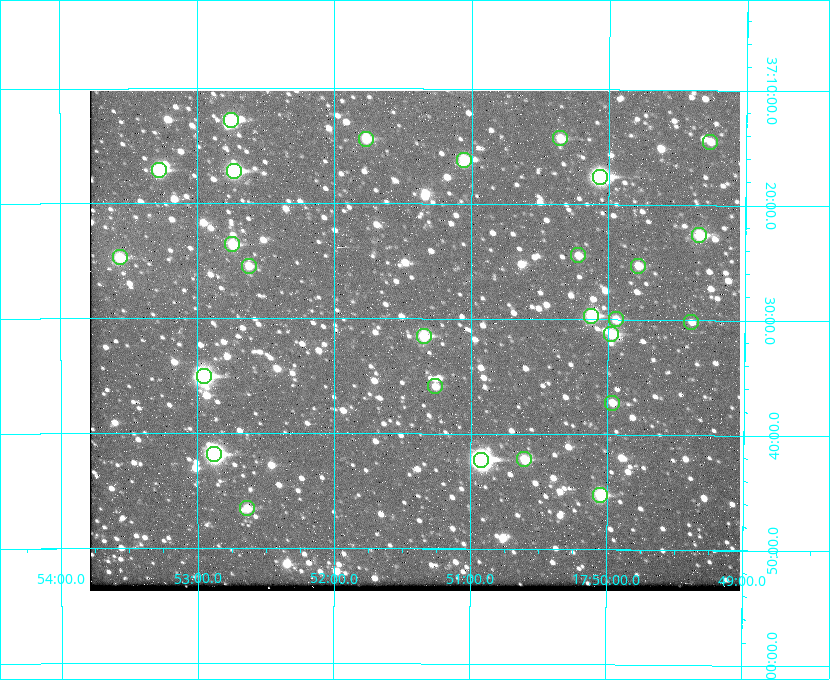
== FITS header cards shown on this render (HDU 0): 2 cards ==
NAXIS1  =                  650 / Width of table row in bytes
NAXIS2  =                  500 / Number of rows in table

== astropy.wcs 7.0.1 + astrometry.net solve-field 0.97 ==
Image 650 x 500 px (HDU 0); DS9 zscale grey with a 90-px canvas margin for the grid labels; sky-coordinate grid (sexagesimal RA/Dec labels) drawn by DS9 from the SOLVED WCS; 27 Tycho-2 reference stars matched to detected sources circled (green)
Header WCS: none
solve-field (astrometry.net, Tycho-2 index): SOLVED blind (the file carries no WCS)
Solved WCS: RA---TAN-SIP/DEC--TAN-SIP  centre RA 17:51:25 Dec +37:32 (267.85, +37.53 deg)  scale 5.22 arcsec/px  FOV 56.5' x 43.5'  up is +180 deg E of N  parity flipped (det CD > 0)
(file carries no celestial WCS; the grid is the blind solution)
Tycho-2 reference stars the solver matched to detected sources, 27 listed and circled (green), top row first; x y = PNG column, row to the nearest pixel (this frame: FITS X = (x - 90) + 1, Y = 500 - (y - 91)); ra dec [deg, ICRS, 3 dp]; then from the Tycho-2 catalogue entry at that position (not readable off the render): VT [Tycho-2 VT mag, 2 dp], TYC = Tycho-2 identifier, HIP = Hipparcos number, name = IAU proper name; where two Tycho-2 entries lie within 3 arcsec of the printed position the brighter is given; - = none
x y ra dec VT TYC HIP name
231 120 268.189 +37.213 9.71 2620-542-1 - -
560 138 267.589 +37.238 11.09 2619-212-1 - -
366 139 267.943 +37.240 10.39 2620-505-1 - -
710 142 267.316 +37.242 12.03 2619-611-1 - -
464 160 267.764 +37.270 10.17 2620-784-1 - -
159 170 268.319 +37.285 9.88 2620-536-1 - -
234 171 268.183 +37.286 8.98 2620-786-1 87506 -
600 177 267.517 +37.293 8.96 2619-379-1 - -
699 235 267.335 +37.377 10.60 2619-634-1 - -
232 244 268.186 +37.393 10.44 2620-175-1 - -
578 255 267.555 +37.408 11.50 2619-358-1 - -
120 257 268.392 +37.412 10.60 2620-800-1 - -
249 266 268.156 +37.424 11.25 2620-712-1 - -
638 266 267.445 +37.422 11.17 2619-451-1 - -
591 316 267.531 +37.495 10.07 2619-274-1 - -
616 319 267.485 +37.500 11.33 2619-40-1 - -
691 322 267.347 +37.503 12.15 3088-638-1 - -
611 334 267.494 +37.522 10.35 3088-270-1 - -
424 336 267.836 +37.525 9.96 3089-889-1 - -
204 376 268.239 +37.584 8.64 3089-755-1 - -
435 386 267.815 +37.598 11.54 3089-1081-1 - -
612 403 267.491 +37.621 11.40 3088-1284-1 - -
214 454 268.219 +37.697 8.93 3089-671-1 - -
524 459 267.652 +37.703 11.04 3089-693-1 - -
481 460 267.730 +37.705 8.13 3089-1203-1 87349 -
600 495 267.512 +37.755 10.10 3089-2332-1 - -
247 508 268.159 +37.775 11.22 3089-2245-1 - -